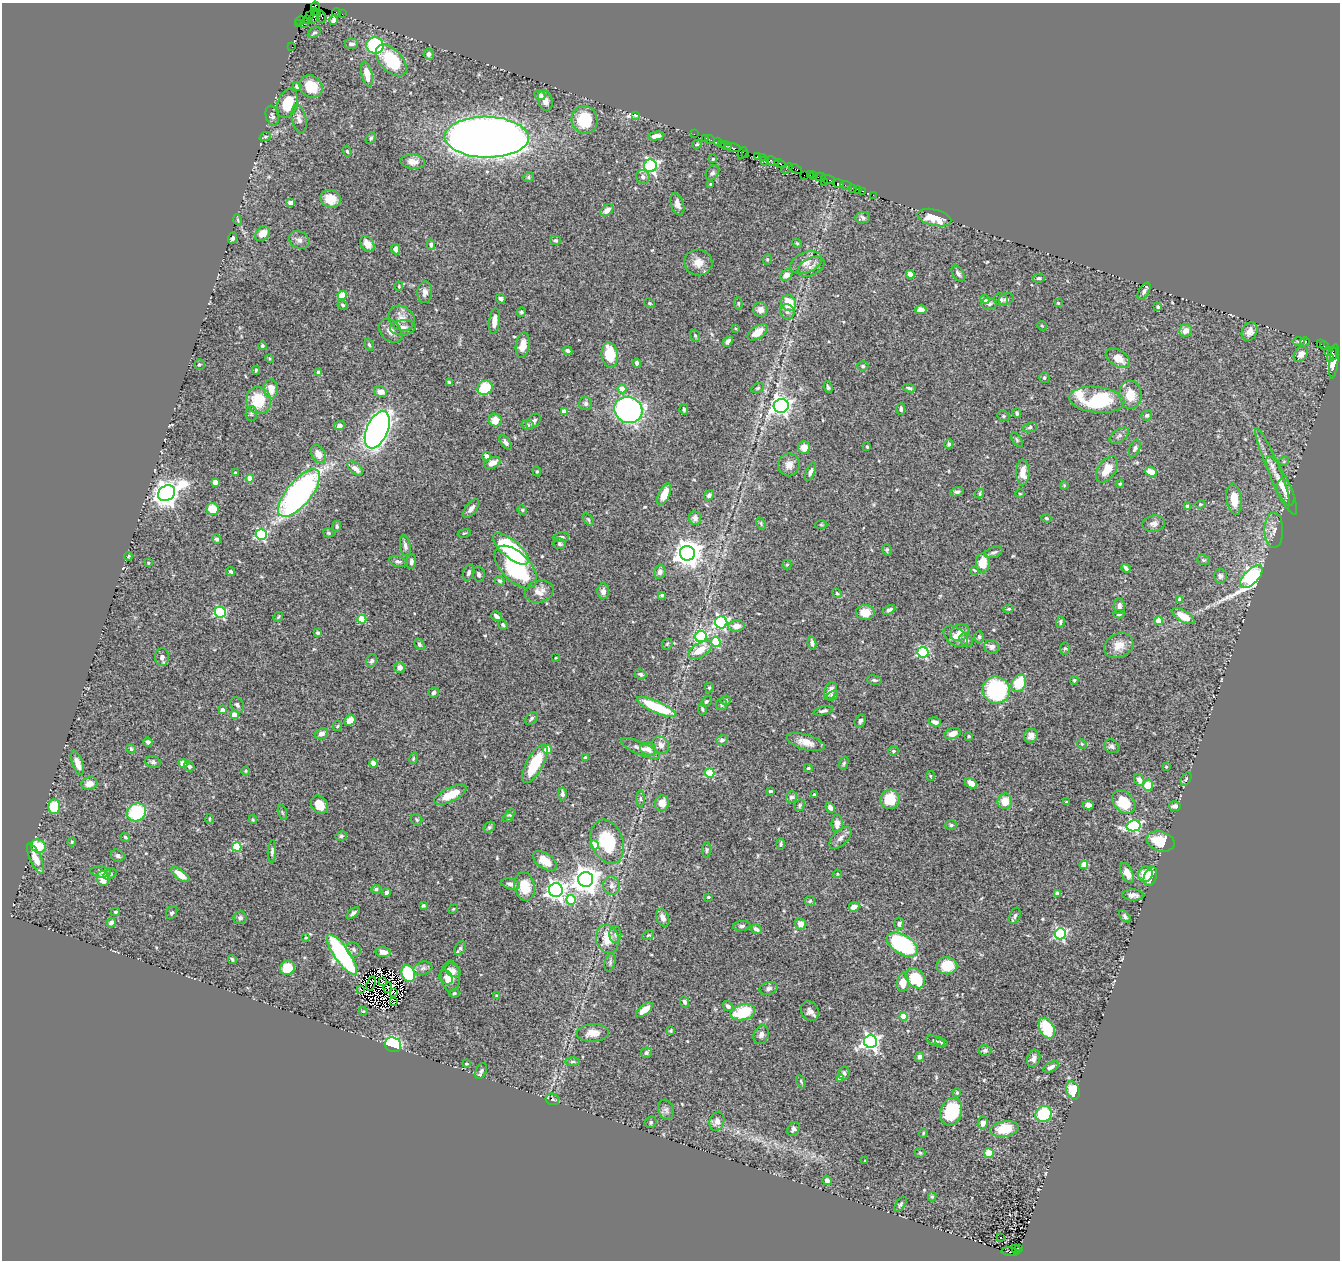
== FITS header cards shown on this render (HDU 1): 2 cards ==
NAXIS1  =                 1338
NAXIS2  =                 1258

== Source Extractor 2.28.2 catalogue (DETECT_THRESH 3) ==
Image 1338 x 1258 px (HDU 1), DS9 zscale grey, 1 PNG px = 1 image px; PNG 1342 x 1262 px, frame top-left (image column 1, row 1258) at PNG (2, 3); each listed source drawn as its Kron ellipse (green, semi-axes under 4 px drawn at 4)
Background 1.05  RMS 0.03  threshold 0.0915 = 3 sigma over >= 5 px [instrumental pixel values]
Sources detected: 547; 6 with non-positive FLUX_AUTO (blend fragments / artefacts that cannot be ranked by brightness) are neither listed nor drawn; of the other 541, the 500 brightest by FLUX_AUTO listed and drawn (41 fainter detections omitted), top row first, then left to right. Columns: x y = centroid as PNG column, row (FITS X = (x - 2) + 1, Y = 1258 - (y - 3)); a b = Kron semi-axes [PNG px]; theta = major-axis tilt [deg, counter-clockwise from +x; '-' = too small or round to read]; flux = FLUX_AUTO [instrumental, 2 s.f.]
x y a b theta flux
315 6 4 3 - 87
314 11 3 3 - 73
318 12 3 2 - 48
337 12 4 2 - 93
342 14 2 2 - 29
310 16 3 2 - 64
314 17 7 3 71 310
322 17 6 3 -74 280
308 20 3 2 - 130
334 20 5 4 - 6.8
300 21 5 3 - 50
304 23 5 3 - 120
299 24 3 2 - 27
314 33 7 4 32 3.5
351 44 7 5 0 6.8
375 45 8 8 - 200
292 47 2 2 - 23
429 54 5 5 - 8.3
391 60 19 11 -47 100
367 74 12 5 -78 28
297 86 4 4 - 5.2
311 87 12 10 -38 42
540 95 5 5 - 9.3
545 100 10 7 -72 15
287 103 15 10 70 54
635 115 3 2 - 2.2
272 116 10 6 -74 6.5
299 119 14 7 -79 10
585 120 14 13 - 89
694 134 2 2 - 30
656 136 8 4 9 13
265 137 6 3 18 2.6
487 137 42 20 -1 2900
371 138 6 4 55 3.2
706 138 3 2 - 100
710 139 5 2 - 94
717 142 2 2 - 86
697 144 5 4 - 2.4
721 144 3 2 - 58
726 146 5 3 - 130
733 148 8 3 -10 180
347 151 5 4 - 2.8
742 153 6 3 62 77
746 154 2 2 - 54
757 157 4 3 - 150
762 157 3 2 - 57
713 159 3 3 - 2.8
765 161 5 4 - 170
772 161 7 4 -18 450
413 162 12 7 -4 14
780 164 6 3 -25 340
650 166 6 6 - 540
787 168 6 3 42 150
796 169 6 3 -21 200
712 173 8 6 57 5.1
804 175 2 2 - 30
810 175 3 3 - 75
814 175 4 3 - 130
528 177 5 4 - 3.3
643 177 7 6 - 8.3
820 177 5 2 - 110
828 180 7 2 -18 270
824 182 3 2 - 71
838 183 5 3 - 250
710 184 3 2 - 2.2
846 185 6 2 -19 43
852 188 4 3 - 110
857 189 2 2 - 47
863 191 3 2 - 53
873 195 2 2 - 16
330 199 10 8 -13 29
290 203 4 4 - 17
677 204 11 6 -72 11
607 210 7 5 39 12
862 218 7 5 6 5.3
934 218 17 8 -14 49
238 220 5 3 - 1.9
262 234 8 6 41 20
233 238 5 4 - 5.3
299 240 11 8 -27 8.5
555 240 6 5 - 4.7
797 243 5 4 - 2.4
367 244 9 6 -56 19
431 245 5 4 - 4.1
396 249 5 4 - 11
767 259 5 4 - 2.8
698 262 14 13 - 24
806 263 16 10 22 19
811 267 14 8 27 12
958 273 9 5 -57 6
910 274 4 4 - 22
786 275 6 5 - 13
1039 278 6 4 8 3.6
399 286 4 3 - 2.2
1144 291 9 5 59 5.9
425 292 11 7 86 9.4
342 296 4 4 - 85
501 299 5 4 - 5.1
985 299 5 4 - 6.6
1006 299 7 6 - 6.5
1001 300 7 6 - 5.6
649 303 5 4 - 3.4
738 303 6 4 -85 2.5
788 303 8 7 - 49
1058 303 3 3 - 2.5
989 304 7 6 - 5.2
343 305 5 4 - 4
1158 307 4 3 - 3.9
760 310 7 7 - 12
921 310 5 4 - 17
521 312 5 4 - 3.5
787 312 8 7 - 8.5
401 318 14 11 -36 18
494 321 13 5 84 17
1042 326 5 3 - 1.9
403 327 13 7 5 11
736 328 4 3 - 2.1
391 331 13 10 -46 14
1186 331 6 6 - 13
1250 331 9 7 64 14
758 332 11 6 34 27
695 336 6 4 -69 2.9
728 341 6 4 49 7.8
1299 341 6 3 1 2.8
1305 342 5 3 - 2
1320 344 3 2 - 460
369 345 6 4 -70 3.9
523 345 13 7 81 20
1324 345 4 3 - 47
262 346 4 4 - 3.7
568 351 4 4 - 9.9
1328 351 4 3 - 500
1333 353 7 3 -83 290
1301 354 8 6 53 13
610 355 12 8 -83 68
1118 358 13 8 -31 25
1330 358 3 2 - 100
270 359 4 4 - 2.5
1334 361 17 4 83 730
637 363 4 4 - 8
199 365 5 5 - 4.6
863 366 5 4 - 3.4
256 370 4 3 - 2.5
319 372 4 4 - 15
1044 378 5 5 - 3.6
449 383 4 3 - 3.1
828 387 6 4 -70 3.5
485 388 8 7 - 95
758 388 7 4 27 2.8
909 388 6 4 -10 3.8
271 389 9 7 -89 20
622 389 4 4 - 28
380 392 6 5 - 19
1130 395 14 11 -85 37
1097 400 28 13 -6 170
259 401 13 12 - 64
586 404 6 6 - 5.8
781 406 7 7 - 1000
684 409 5 4 - 4.2
901 409 6 4 -89 4.7
628 410 14 13 - 520
564 411 4 4 - 23
251 413 7 5 87 4
1017 413 5 3 - 3.8
1147 415 5 5 - 4.3
1003 416 6 5 - 3.3
495 420 6 6 - 24
533 421 9 5 47 8.6
528 425 6 5 - 3.9
339 426 5 4 - 6.5
1030 427 7 4 21 3.7
377 430 20 10 66 1100
1119 436 11 6 34 6.7
1017 440 8 4 -55 3.1
506 442 8 4 -54 6.1
949 444 4 4 - 4.9
867 447 3 3 - 3.4
804 448 6 6 - 23
1135 448 9 5 67 5.5
318 454 10 6 -58 17
487 456 4 4 - 11
1284 461 5 3 - 2.1
492 463 8 5 24 18
789 465 11 10 - 16
1273 467 42 6 -67 27
355 468 9 5 -39 14
1107 469 15 8 54 30
537 471 5 4 - 2.6
811 472 10 4 67 6.4
1023 472 13 6 90 23
1151 472 6 5 - 22
235 473 4 3 - 4.2
250 478 4 4 - 29
215 482 4 4 - 19
1120 484 4 4 - 2.2
1064 485 4 4 - 2.1
1282 485 32 7 -65 28
957 492 7 4 16 5.3
166 493 9 7 31 2200
299 493 29 12 50 710
1286 493 14 8 -70 13
664 494 11 5 65 23
980 494 5 4 - 3.2
1020 494 5 3 - 1.9
709 495 5 4 - 5.4
1234 499 15 7 -83 34
1200 504 5 4 - 2.5
1188 506 4 4 - 20
212 509 6 6 - 43
471 509 11 5 53 9
522 510 5 4 - 2.5
695 518 7 6 - 8.1
1046 518 5 4 - 2.8
588 519 7 3 -55 2.5
761 524 6 4 -65 2.8
1154 524 11 8 8 9.5
821 525 6 4 -1 2.3
337 526 6 3 89 3.1
1274 530 18 9 -89 16
329 533 6 4 -16 3.2
464 533 6 3 12 1.9
261 535 5 5 - 230
561 537 8 4 6 5.5
217 539 5 4 - 4.9
560 544 6 5 - 4.4
405 546 11 5 -80 6.4
511 549 22 9 -40 230
887 550 6 4 -78 3.4
993 552 9 5 19 5.5
687 553 7 7 - 2500
128 556 4 3 - 2.9
1203 560 7 5 -20 3.4
398 562 9 5 -12 4.7
411 562 7 5 87 6.3
148 563 3 3 - 2.2
983 563 9 7 -89 33
787 565 5 4 - 2.3
516 567 26 14 -46 190
1126 568 5 3 - 4.9
974 570 4 2 - 1.9
231 571 4 4 - 4.3
469 572 8 5 70 6.4
660 572 6 6 - 8.9
479 574 8 6 -77 5
1220 576 7 6 - 6.3
1251 577 14 7 46 660
500 581 5 4 - 3.8
539 591 14 11 17 19
603 591 8 6 -88 8.4
837 593 5 4 - 2.5
662 595 3 3 - 3.5
1180 599 4 4 - 9.4
1119 606 8 5 -88 8.6
1009 609 5 4 - 2.6
889 610 7 4 26 8.8
220 612 5 5 - 230
865 612 9 7 -3 27
1119 614 5 4 - 3.7
496 616 6 3 -31 5.9
1183 616 12 6 -30 23
278 617 5 3 - 2.3
362 619 4 4 - 50
1159 621 4 4 - 47
721 622 6 6 - 400
1060 622 5 4 - 4.2
503 625 5 4 - 3.8
736 626 8 5 6 15
318 633 3 3 - 3.6
960 633 10 7 27 16
956 636 14 8 -37 19
701 637 6 5 - 210
979 637 6 5 - 3.6
966 640 7 6 - 7.6
716 642 5 4 - 85
812 643 7 3 -82 4.5
419 644 6 4 -57 4.9
667 644 6 5 - 2.7
1119 645 15 12 30 24
992 647 7 6 - 10
1065 648 6 5 - 3.3
700 650 13 7 32 34
923 652 5 5 - 230
162 657 9 7 86 9.2
556 658 3 2 - 1.9
372 661 6 5 - 4
400 668 5 5 - 13
640 674 6 5 - 4
874 680 7 5 -10 4.2
1074 680 4 4 - 2.6
1019 683 9 7 65 67
709 688 5 4 - 2.8
996 690 14 13 - 210
830 691 9 6 66 16
434 693 5 4 - 5.1
832 695 6 3 38 3.3
725 700 5 4 - 3.3
706 701 6 4 43 3.2
237 705 8 6 -58 5.2
722 705 6 5 - 3.4
657 707 21 5 -23 100
702 709 6 3 -76 2.7
223 710 4 4 - 16
823 711 10 4 13 5.4
234 715 4 4 - 28
531 718 7 5 43 4.6
350 720 6 5 - 20
860 721 6 5 - 5.3
935 722 6 4 -17 8.5
337 726 5 4 - 2.2
321 734 7 5 22 8.5
953 734 8 5 20 17
969 736 3 3 - 2.8
1031 736 7 6 - 9.6
722 740 6 5 - 5.6
148 742 5 4 - 5.2
806 742 19 7 -15 22
1082 744 5 4 - 2.4
661 745 9 7 -53 11
1112 746 8 6 -28 5.8
640 748 21 6 -24 14
131 749 5 4 - 3.5
547 749 4 4 - 58
648 749 8 6 -17 16
893 751 5 4 - 4
413 758 6 4 71 2.7
585 758 4 4 - 4.1
153 762 8 6 -20 4.7
77 763 12 5 -71 20
373 763 4 4 - 21
844 763 7 4 71 3.1
183 764 4 4 - 38
535 764 21 8 61 73
189 766 5 4 - 4.6
1166 767 4 3 - 2
808 768 4 3 - 2.6
246 771 4 4 - 2
710 773 5 4 - 110
930 776 5 3 - 1.9
1186 779 7 4 60 4.1
1139 780 6 5 - 11
971 783 6 4 -35 16
89 784 8 6 10 16
1148 785 6 5 - 38
770 791 4 3 - 2.5
562 794 6 4 -88 6.2
814 794 3 2 - 2.1
450 795 18 7 26 46
791 797 6 5 - 6.4
640 799 8 4 -89 3.8
890 799 9 9 - 50
1005 801 7 7 - 28
1066 802 3 2 - 2.2
1124 802 13 9 -46 66
662 803 8 7 - 22
319 805 10 7 -57 30
800 805 6 5 - 3.4
1088 805 6 4 0 8.5
54 806 7 6 - 64
1175 806 6 5 - 7.2
830 808 5 4 - 9.4
137 812 10 8 27 120
282 812 8 3 -71 2.8
510 814 6 4 37 5.3
508 818 6 4 18 3
209 819 5 3 - 2
253 820 4 3 - 2
417 820 6 5 - 3.4
837 823 9 5 89 18
951 825 6 5 - 3.3
1133 826 7 5 12 330
489 827 6 5 - 3.4
341 836 6 4 12 4
125 837 5 3 - 2.6
841 838 14 7 45 11
1161 841 14 10 -16 58
72 842 5 4 - 2.5
607 842 23 16 -70 110
781 844 5 3 - 3.2
594 845 4 4 - 48
38 846 7 6 - 56
237 847 5 4 - 110
707 850 8 4 86 3.1
272 851 11 4 87 5.4
118 856 7 6 - 5.6
35 858 16 5 -66 22
545 861 13 7 -34 33
1084 865 4 4 - 57
101 872 10 5 -8 5.7
1127 873 11 5 -65 16
110 874 7 5 34 4.6
837 874 4 3 - 2.1
1145 874 8 7 - 37
180 875 11 4 -37 29
1150 876 10 6 70 25
103 879 7 6 - 29
586 879 7 7 - 2600
511 884 10 5 -14 9.2
612 886 9 8 - 9.8
525 887 14 10 -78 41
376 889 4 4 - 5.2
556 890 7 7 - 1000
386 892 4 4 - 6
1057 893 4 3 - 8.9
1133 895 11 5 -2 9.2
708 897 3 3 - 2.2
571 900 5 4 - 87
810 901 5 5 - 2.9
423 906 4 3 - 2.9
854 907 5 4 - 14
453 909 5 4 - 2.3
115 912 4 3 - 2.3
172 913 7 5 54 4.6
353 913 7 4 40 5.4
1015 916 8 5 71 5.5
1125 916 7 4 -47 4.4
240 918 6 6 - 7
663 918 9 6 -68 12
111 923 5 4 - 9.8
899 923 6 5 - 5.7
801 924 6 5 - 13
742 926 9 5 6 5.1
756 929 5 4 - 7.3
615 934 8 6 89 6.3
1060 934 5 5 - 310
648 935 6 4 21 2.5
306 937 4 3 - 1.9
607 939 14 11 -78 37
902 944 17 9 -31 230
460 948 7 5 54 4.1
354 950 8 6 -49 5.6
383 952 8 5 -8 15
342 954 24 7 -56 370
232 959 4 3 - 3.2
610 962 9 5 76 4.6
947 966 10 8 -1 55
288 968 7 7 - 41
423 968 9 6 16 6.8
453 970 8 6 -35 8.8
408 974 8 6 -65 140
451 976 15 9 -85 26
446 977 7 6 - 6.5
915 978 11 8 -48 85
383 982 4 2 - 2
903 983 9 6 87 27
371 984 7 2 72 4.4
388 988 5 2 - 2.2
768 988 9 6 15 6.6
360 989 3 2 - 2.6
393 992 3 2 - 4
454 993 5 4 - 2.7
496 996 3 2 - 1.9
393 1002 3 2 - 2.3
684 1002 6 4 -64 5.7
728 1006 6 4 -44 5.7
644 1010 10 4 39 20
363 1011 4 3 - 1.9
810 1011 10 8 -57 11
743 1012 12 7 15 85
904 1016 4 4 - 51
1047 1028 11 7 -64 100
671 1031 4 3 - 3.2
593 1033 16 9 2 20
761 1035 10 7 67 9.6
870 1041 6 6 - 680
935 1041 10 4 -24 5.1
941 1042 6 3 -20 2.6
393 1045 8 7 - 200
985 1050 6 5 - 5.1
646 1053 5 5 - 5.1
919 1057 5 4 - 5.9
1034 1058 9 6 68 9.2
573 1062 7 3 1 3.4
466 1064 4 3 - 2.2
1051 1067 8 4 27 8.8
481 1071 8 5 66 5.2
844 1073 6 5 - 5.1
840 1078 4 4 - 13
801 1082 7 4 -64 2.6
1073 1090 9 6 -70 65
957 1092 4 3 - 2.8
552 1099 6 6 - 3.9
666 1110 10 7 -68 7.6
951 1112 14 10 72 120
1044 1114 8 7 - 150
717 1121 10 7 71 14
651 1122 6 5 - 3.7
983 1123 6 5 - 10
793 1129 7 5 58 6.8
1004 1129 14 8 9 58
923 1133 4 4 - 2.2
920 1153 5 5 - 2.3
989 1153 5 5 - 42
865 1161 3 2 - 2
827 1180 5 4 - 7.3
932 1197 5 4 - 4
901 1204 8 4 55 3.9
1001 1238 3 3 - 4.8
1019 1248 3 3 - 100
1016 1249 5 2 - 110
1010 1252 9 3 -7 250
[41 fainter detections neither listed nor drawn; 6 non-positive-flux detections neither listed nor drawn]